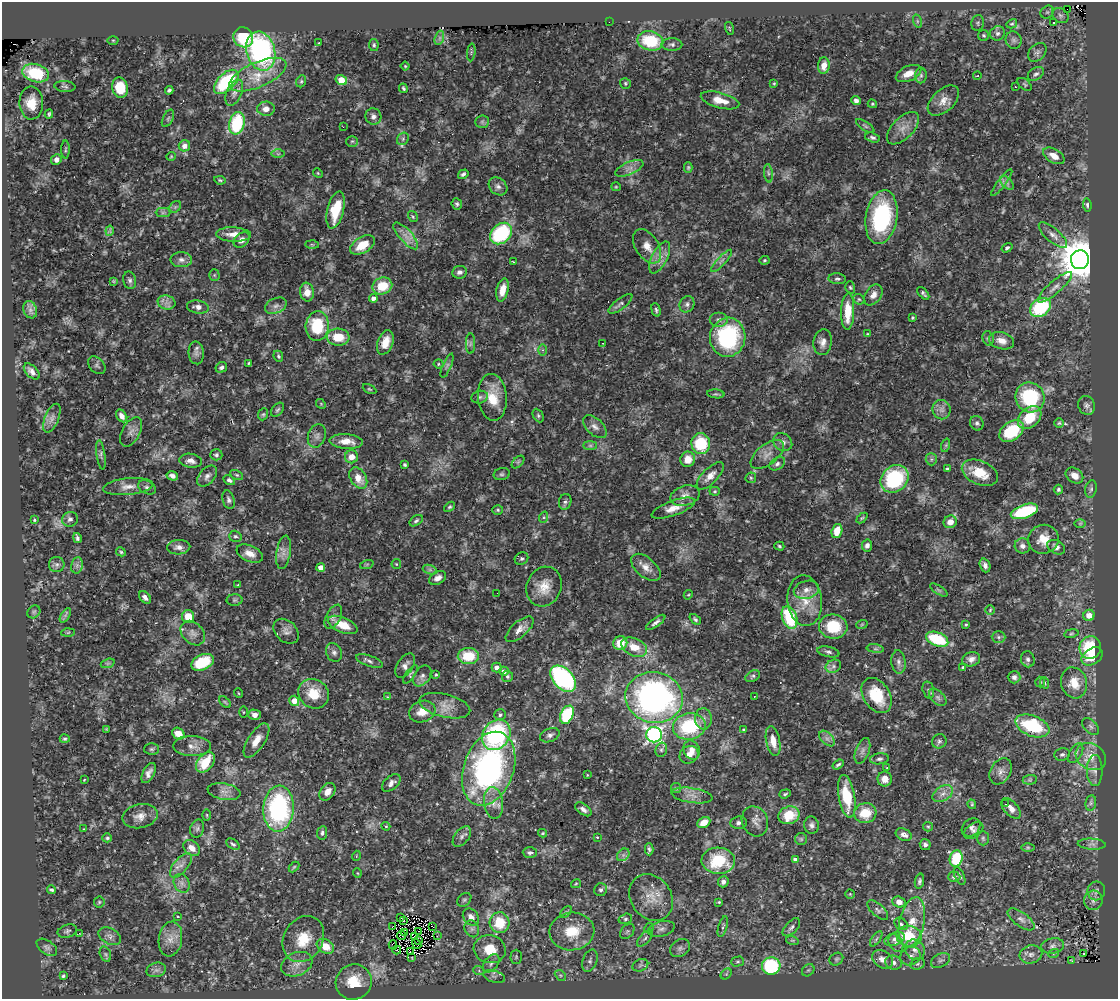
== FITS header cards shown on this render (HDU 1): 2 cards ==
NAXIS1  =                 1116
NAXIS2  =                  997

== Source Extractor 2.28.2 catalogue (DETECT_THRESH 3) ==
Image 1116 x 997 px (HDU 1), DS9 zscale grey, 1 PNG px = 1 image px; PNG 1120 x 1001 px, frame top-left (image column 1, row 997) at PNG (2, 2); each listed source drawn as its Kron ellipse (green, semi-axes under 4 px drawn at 4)
Background 0.559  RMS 0.049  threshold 0.146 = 3 sigma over >= 5 px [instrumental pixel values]
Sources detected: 482; all 482 listed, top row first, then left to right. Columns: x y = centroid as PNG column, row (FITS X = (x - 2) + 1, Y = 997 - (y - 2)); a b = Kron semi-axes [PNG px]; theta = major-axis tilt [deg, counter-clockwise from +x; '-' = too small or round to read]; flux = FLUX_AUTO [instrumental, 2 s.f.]
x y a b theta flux
1067 9 2 2 - 1.2
1047 12 7 6 - 7.7
1060 15 9 7 -38 11
917 21 7 4 -72 6.1
609 22 2 2 - 33
978 23 8 6 78 7
1054 23 3 2 - 2.5
1012 24 5 4 - 5.4
729 28 6 2 -74 2.8
997 33 7 7 - 12
984 36 5 5 - 5.8
243 37 10 9 - 130
439 38 7 4 71 8.5
113 40 5 3 - 3.2
1013 40 9 8 - 11
650 41 13 9 -12 150
319 43 3 2 - 2.2
672 44 10 6 -1 10
374 45 6 5 - 5.4
261 51 20 14 -75 590
471 52 9 3 85 5.6
1037 52 11 7 47 12
405 66 4 4 - 3.5
824 66 8 6 85 34
36 73 13 9 -16 170
908 74 13 7 23 37
1036 74 9 6 34 9
258 75 31 12 23 84
921 75 8 6 -90 8.6
977 76 4 3 - 2.5
341 80 6 5 - 75
301 81 6 4 69 4.5
226 82 15 8 45 250
625 83 6 5 - 5
774 84 3 3 - 3.7
1025 84 8 5 -39 5.2
1015 86 2 2 - 3.2
65 87 10 5 -6 8.3
120 88 10 8 -76 100
403 88 5 4 - 5.5
169 90 4 3 - 6.7
234 93 14 7 65 18
720 100 20 7 -15 54
856 100 4 4 - 11
943 101 19 11 43 36
31 103 16 12 -89 56
872 104 5 3 - 3.9
266 109 9 7 1 24
49 114 4 3 - 4.6
373 116 8 8 - 13
168 118 9 5 63 7
482 122 6 6 - 7.8
237 123 11 7 76 230
865 126 11 4 -34 6.7
343 127 2 2 - 11
903 128 20 10 45 38
872 138 8 4 -16 8.1
403 139 6 5 - 7.4
352 141 6 5 - 5.2
184 146 6 5 - 22
65 150 9 4 89 5.4
278 154 7 4 0 6.3
171 156 5 4 - 3.4
1054 156 12 7 -30 29
56 159 5 5 - 18
688 167 5 4 - 4.1
629 168 15 6 24 20
318 173 5 4 - 3.6
768 173 9 4 -83 9
463 174 5 4 - 8
220 180 6 3 -10 4
1002 183 16 4 53 13
1007 183 8 5 -45 9.6
498 186 10 8 -40 14
616 187 5 4 - 3.5
457 204 5 5 - 6.9
1087 205 6 4 -84 6.5
175 207 6 5 - 7.3
336 210 19 8 76 110
163 213 7 4 1 7.5
413 217 6 4 -56 4.7
881 217 27 15 81 340
110 231 5 3 - 5.4
501 233 12 9 43 260
233 234 17 7 -2 35
1053 235 18 7 -41 19
406 236 17 6 -48 27
242 240 9 6 42 20
312 244 6 4 -2 4.2
362 245 13 8 33 63
647 246 19 11 -57 40
1007 248 6 4 32 6.6
660 258 17 7 63 30
181 260 11 7 -1 16
764 260 5 4 - 4.4
1080 260 9 9 - 11000
722 261 15 3 47 9.9
513 262 3 2 - 4
459 272 7 6 - 12
214 275 5 5 - 4.7
837 279 9 5 -6 8
130 280 9 6 -77 10
113 281 4 3 - 3.1
382 286 10 8 21 82
850 287 6 4 -72 4.6
1055 287 22 6 41 24
502 290 12 6 77 43
307 292 9 7 -82 32
923 293 7 3 -47 6.3
873 295 11 8 55 21
373 298 4 4 - 15
859 299 6 4 -42 5.1
166 302 9 7 -18 17
620 304 14 5 37 12
687 304 8 7 - 11
276 306 11 7 23 15
198 307 11 6 -7 18
1040 307 11 8 36 210
30 310 9 6 -70 14
656 310 7 4 -75 6.2
848 311 18 6 88 81
912 318 4 3 - 4
719 320 9 7 0 13
317 326 15 11 84 160
867 334 4 2 - 2.5
338 337 11 8 -4 72
728 337 19 17 83 340
988 338 7 5 -74 6.4
1002 341 13 8 -15 28
385 342 12 7 69 45
823 342 13 9 82 23
603 343 2 2 - 1.8
470 344 10 4 89 8
543 350 5 4 - 4.6
196 353 11 7 -84 15
278 356 6 4 -65 5.8
249 363 4 3 - 4
438 364 5 4 - 4.2
97 365 10 7 -46 8.4
447 366 13 4 67 8.4
221 367 6 5 - 8
32 371 10 5 -47 15
369 389 7 4 -27 4.1
716 394 8 4 -5 5.6
480 397 8 6 17 9.1
492 397 23 14 -85 86
1030 397 15 14 - 230
321 404 5 4 - 3.5
1087 405 10 8 -66 11
278 410 8 5 50 6.9
942 410 10 9 - 17
263 414 6 4 68 4.8
122 416 7 5 -54 16
538 416 7 5 -64 5.6
1030 417 13 9 43 88
52 418 15 7 68 20
977 423 7 6 - 8.7
1059 423 5 5 - 4.4
595 427 14 8 -43 19
1011 431 14 9 35 150
131 432 16 9 62 22
317 436 12 8 70 17
346 441 17 7 -4 38
783 442 10 8 -36 16
701 443 10 9 - 150
590 445 7 4 0 6.5
946 445 7 4 72 5.1
767 454 20 10 38 32
101 455 15 4 -82 9.9
216 455 6 5 - 7
351 457 7 6 - 29
688 459 8 7 - 38
931 459 6 5 - 7
191 461 11 7 -7 19
518 462 7 4 45 6.3
777 464 8 6 34 10
405 465 3 3 - 5.2
947 469 4 3 - 5.9
980 473 19 11 -24 85
502 474 8 6 13 7.6
237 475 7 4 -27 5.1
1074 475 9 7 -35 24
172 476 6 4 -16 14
207 476 12 7 50 15
710 476 17 7 46 27
358 478 11 7 -58 42
751 478 5 5 - 5.3
895 479 15 12 42 290
229 480 6 4 -30 8.8
128 487 25 8 6 34
147 487 9 6 -25 11
1058 489 5 4 - 5.9
1091 489 9 5 80 7.7
715 491 5 4 - 4.4
685 496 15 10 16 25
228 500 9 6 -75 9.4
565 502 8 6 74 7.7
450 507 6 4 39 5.3
673 508 23 7 20 37
498 510 5 4 - 4.5
1024 511 14 6 18 200
544 517 6 4 71 4.6
862 518 6 4 43 4.2
70 519 8 7 - 11
34 520 4 3 - 3.2
416 521 7 4 33 6.4
950 522 7 6 - 33
1080 523 6 4 1 4
837 531 7 5 74 55
235 536 6 5 - 6.8
77 538 5 3 - 7.6
1043 539 15 14 - 49
867 545 6 5 - 13
779 546 5 4 - 4.8
1023 546 8 7 - 15
179 547 11 7 2 18
1056 547 9 6 -27 12
121 552 5 4 - 4.3
283 552 17 7 81 24
250 553 14 8 -24 31
521 559 7 6 - 6.7
57 564 8 7 - 11
367 564 7 4 19 4.6
396 564 5 4 - 3.8
77 565 8 5 79 10
985 565 7 5 -71 14
321 567 4 4 - 33
646 567 17 9 -40 32
430 570 7 4 -19 8.1
438 578 9 6 30 17
238 585 2 2 - 2.7
544 587 20 17 68 58
806 590 13 9 14 25
939 590 10 4 -33 6.3
497 593 2 2 - 3.2
688 595 5 3 - 3.3
145 597 7 5 -48 14
234 600 8 6 1 6.7
805 601 25 17 -84 82
990 610 5 4 - 4.3
34 612 7 5 44 6.3
65 615 8 3 59 6.6
1089 615 6 5 - 30
188 617 6 6 - 57
333 617 13 7 62 15
790 617 11 7 -72 200
695 619 6 4 -41 6.1
656 622 11 4 35 11
862 624 6 3 19 3.3
966 624 3 3 - 4.1
343 625 16 7 -23 61
833 626 14 12 -7 130
520 629 17 7 41 24
286 631 14 10 -43 20
68 632 6 4 3 3.8
193 633 14 10 -46 25
1071 633 7 3 9 4.3
999 637 7 6 - 8.4
937 639 11 6 -21 170
620 643 7 6 - 64
634 647 13 8 -24 52
1090 648 11 10 - 140
875 649 8 4 -8 7.1
334 652 9 7 -64 13
828 652 11 5 -11 9.8
468 656 10 8 1 95
1092 656 11 8 33 51
971 659 9 7 16 19
1028 659 8 6 -72 10
369 661 14 5 -20 12
203 662 12 7 25 130
898 662 12 7 -83 14
108 663 7 4 18 6.4
405 666 13 8 57 17
833 666 8 6 23 11
497 667 5 5 - 16
963 667 4 3 - 5.2
504 671 5 4 - 17
410 674 11 4 55 5.8
436 675 3 3 - 4
422 676 11 7 55 15
507 676 5 5 - 7.1
753 676 8 5 32 6.8
1014 677 6 6 - 12
563 679 15 10 -45 470
1040 682 5 5 - 4.6
1045 683 6 3 -71 3.7
1074 683 15 13 -74 57
928 690 9 5 -75 7.1
238 693 5 3 - 2.7
314 694 16 14 -35 81
754 696 2 2 - 1.9
877 696 19 13 -57 130
387 697 4 3 - 3.1
654 697 29 25 -11 1000
938 697 10 6 -45 12
294 701 5 4 - 42
225 702 7 4 -45 4.7
445 706 26 11 -14 45
422 711 13 10 17 41
243 712 5 3 - 3
254 715 6 5 - 14
500 715 6 5 - 8.1
567 715 9 6 65 200
703 719 10 8 -86 18
689 726 16 13 10 220
1032 726 18 10 -21 230
1091 727 10 6 -45 10
106 729 3 3 - 3
744 730 4 3 - 8.7
178 734 6 5 - 37
496 735 16 13 56 400
550 735 10 6 20 13
654 735 8 7 - 830
827 738 9 5 -44 13
65 739 5 3 - 4.5
256 740 19 8 57 38
773 741 15 7 -79 41
939 741 7 7 - 8.2
192 746 19 10 0 30
151 749 7 5 1 7.3
661 750 7 5 75 6.9
692 750 10 8 -62 25
862 751 13 6 69 17
1076 753 11 6 60 11
1062 754 8 6 14 9.1
689 755 10 8 31 25
1091 756 16 12 -30 46
879 759 9 5 7 9
205 762 12 7 52 100
838 765 6 3 36 6.1
887 767 4 3 - 3
489 769 38 25 71 890
1001 771 14 10 58 22
1095 771 15 8 90 24
149 773 11 5 63 17
587 775 3 2 - 2.4
885 779 7 7 - 30
84 780 3 3 - 2.2
1030 780 7 5 7 5.9
391 783 11 6 41 16
676 788 5 5 - 4.9
224 792 17 8 -10 23
327 792 10 7 53 25
785 794 6 4 18 5.3
943 794 11 7 31 21
692 795 21 7 -9 27
847 796 22 8 -80 130
494 803 16 9 -81 34
1091 803 8 5 82 8.4
972 804 5 3 - 4.1
1005 804 3 2 - 1.6
1011 808 12 7 -48 19
278 809 23 15 86 480
583 809 9 5 -34 15
865 813 11 10 - 78
207 815 6 4 -89 4.1
789 815 11 8 21 89
140 816 18 12 12 34
755 821 15 13 -66 24
704 822 7 5 28 33
739 823 8 6 6 9.9
812 825 8 7 - 11
386 826 4 4 - 3.5
928 827 5 4 - 4
971 827 10 8 41 11
84 829 3 2 - 2.2
197 829 9 6 74 9.8
973 831 11 7 35 13
322 833 7 5 82 7.5
543 833 4 4 - 3.4
904 835 8 5 -23 18
462 836 12 7 51 14
597 837 3 2 - 2.7
107 838 5 4 - 5.7
983 838 7 5 -88 6.5
801 839 6 6 - 5.4
233 844 7 4 -34 6.4
1092 844 14 5 -3 13
925 845 5 5 - 9.8
1028 847 6 4 0 5
192 848 9 7 -39 26
649 849 6 3 -90 6.9
530 852 7 5 -3 8
623 855 7 5 46 9.7
356 856 5 3 - 3.1
956 859 8 6 74 130
795 860 4 4 - 22
718 861 17 13 -3 150
181 865 15 7 50 22
294 867 6 3 45 3.9
357 873 5 3 - 2.6
960 876 9 5 -66 8.8
954 877 6 5 - 8.7
919 881 7 4 78 7.3
723 882 5 5 - 13
182 883 10 7 -65 17
576 884 5 3 - 3.4
51 890 4 3 - 6.2
601 890 6 6 - 8.5
1096 891 9 9 - 14
850 894 4 4 - 3.5
651 897 25 20 -55 78
464 900 8 6 44 6.8
1093 900 10 9 - 17
99 902 5 5 - 5.2
719 902 4 3 - 3.3
899 902 6 5 - 22
878 910 13 6 -42 11
566 912 7 4 45 5.5
178 917 3 2 - 2.4
471 917 9 7 -50 25
401 918 4 2 - 5.2
625 919 7 5 16 6.5
1021 919 16 7 -36 19
403 921 3 2 - 2.2
912 922 25 12 78 74
500 923 10 10 - 100
901 924 7 5 -37 8.8
433 926 3 2 - 2.6
392 927 3 2 - 3.6
723 927 11 4 73 6.5
791 927 11 6 46 11
649 928 5 4 - 4
472 929 9 7 -64 12
661 929 14 7 14 17
67 931 10 6 18 7.8
419 931 2 2 - 2.1
572 931 22 19 6 110
627 931 9 6 49 7.4
405 932 3 2 - 0.53
79 933 2 2 - 20
401 935 5 2 - 2.7
110 936 12 7 -28 16
437 936 2 2 - 3.6
909 936 13 10 -11 110
414 937 2 2 - 1.5
645 938 10 5 48 9.6
170 939 17 11 81 41
303 939 24 19 59 99
876 939 9 4 55 7
895 939 10 6 20 15
419 940 3 2 - 3.8
792 940 6 4 -18 4.7
896 943 9 6 -59 14
417 944 5 2 - 2.2
393 945 4 3 - 2.5
325 946 9 6 -33 51
1053 946 11 7 10 15
47 947 11 6 -35 11
680 948 11 8 33 15
490 949 16 14 -14 81
397 950 4 2 - 33
915 950 11 9 -46 24
410 952 3 2 - 2.3
1054 953 5 3 - 3.7
1084 953 3 3 - 5.1
105 954 8 5 -73 7.9
1031 954 11 9 13 20
910 956 10 9 - 19
516 957 7 5 89 6
412 958 3 2 - 2
836 959 7 6 - 6.7
882 959 11 8 -34 30
940 960 10 6 28 12
590 961 11 7 70 14
1072 961 3 2 - 2.9
738 962 6 5 - 5.3
491 963 10 6 51 15
894 963 8 7 - 16
297 964 16 11 23 37
918 964 7 5 21 8
640 965 8 6 22 9.1
771 966 9 8 - 290
156 970 10 7 15 13
808 970 7 5 43 6.1
479 971 6 4 -20 5.6
726 974 6 4 45 5.5
560 975 6 4 -43 6.2
63 976 4 3 - 5.2
494 976 11 6 -17 13
354 982 18 17 - 97